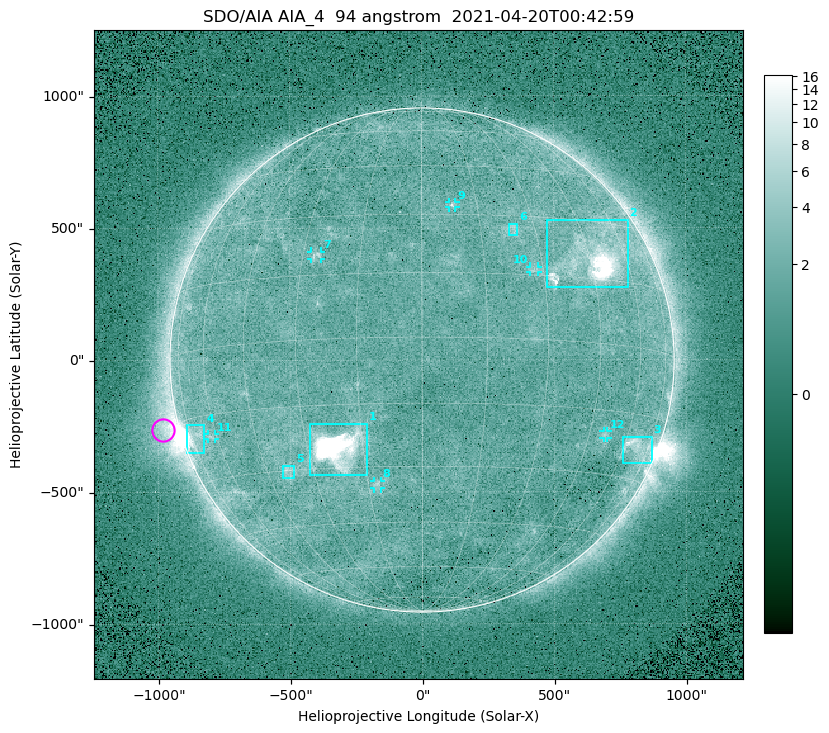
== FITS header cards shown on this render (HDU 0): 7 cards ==
TELESCOP= 'SDO/AIA '
INSTRUME= 'AIA_4   '
WAVELNTH=                   94
WAVEUNIT= 'angstrom'
DATE-OBS= '2021-04-20T00:42:59.12'
CTYPE1  = 'HPLN-TAN'
CTYPE2  = 'HPLT-TAN'

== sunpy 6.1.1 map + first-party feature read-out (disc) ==
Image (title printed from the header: SDO/AIA AIA_4  94 angstrom  2021-04-20T00:42:59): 512 x 512 px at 4.8 arcsec/px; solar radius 955 arcsec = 199 px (full disc in frame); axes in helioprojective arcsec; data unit not stated in the header (colour bar unlabelled)
Orientation: roll -0.138 deg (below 1 deg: not rotated)
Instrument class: DISC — disc imager (sunpy class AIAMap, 94 A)
Bright regions (active regions / flare kernels): reference = the median radial profile (limb darkening/brightening removed); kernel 5 px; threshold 5 sigma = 2.39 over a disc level ~1.71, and >= 1.15x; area >= 9 px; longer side >= 5 px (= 24 arcsec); searched inside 0.97 R_sun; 12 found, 12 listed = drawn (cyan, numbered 1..; 6 of them under ~33 arcsec drawn as corner ticks so the feature stays visible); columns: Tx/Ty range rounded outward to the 10 arcsec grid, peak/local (2 s.f.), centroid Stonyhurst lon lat
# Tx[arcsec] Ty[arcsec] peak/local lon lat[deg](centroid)
1 -430..-210 -440..-240 274 -22 -25
2 470..780 270..530 25 +46 +20
3 760..870 -400..-290 4.8 +67 -22
4 -900..-820 -350..-240 7.1 -72 -19
5 -530..-480 -450..-400 3.1 -38 -30
6 330..370 470..520 3 +24 +26
7 -420..-380 380..410 3.2 -26 +20
8 -180..-160 -490..-450 3.1 -12 -34
9 100..130 580..600 3 +8 +33
10 410..440 330..360 2.7 +27 +16
11 -810..-780 -300..-280 2.6 -63 -20
12 680..700 -300..-270 2.7 +51 -21
Off-limb structures (1.02-1.3 R_sun): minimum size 50 px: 6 found; the strongest spans PA ~85..115 deg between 1.02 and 1.2 R_sun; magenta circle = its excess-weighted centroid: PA ~105 deg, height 1.06 R_sun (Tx ~-980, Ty ~-260 arcsec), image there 4.5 x the reference